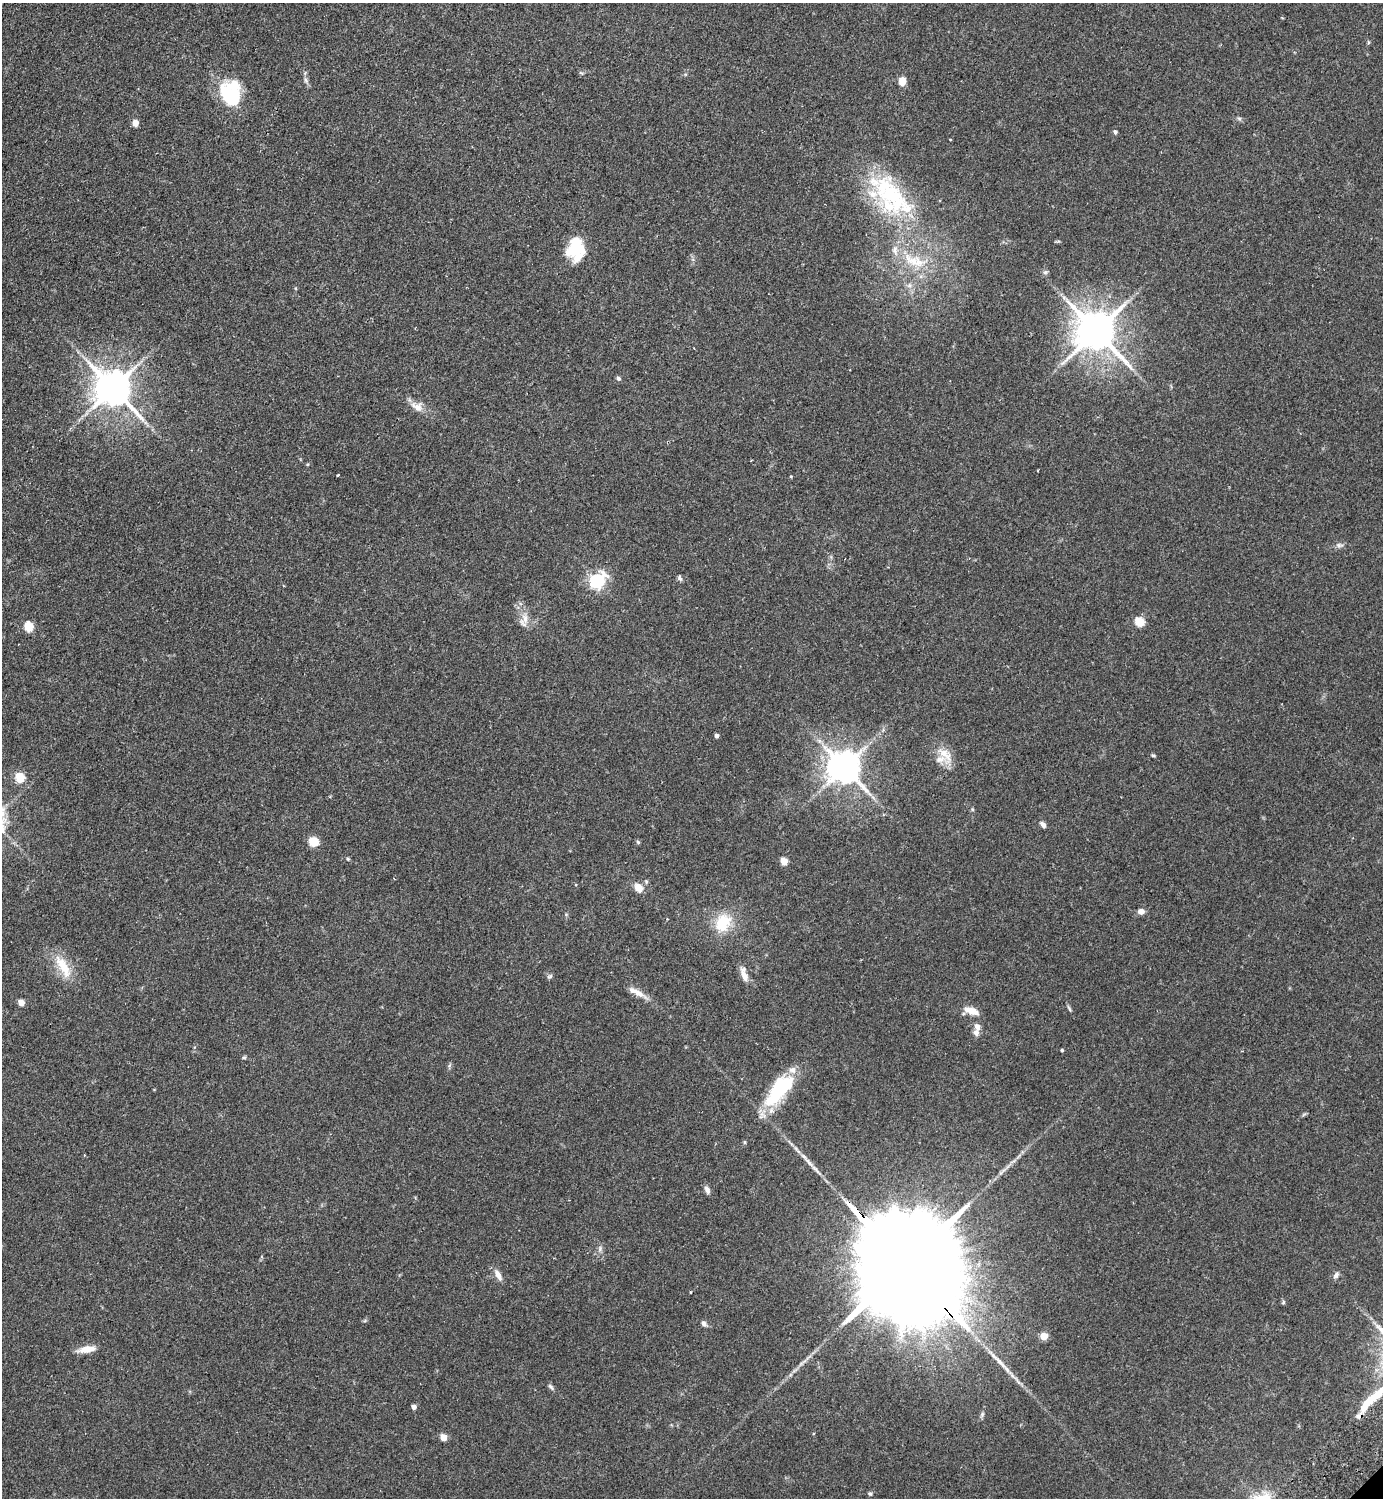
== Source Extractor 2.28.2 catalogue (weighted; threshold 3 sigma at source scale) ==
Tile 11 of 4 x 4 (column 3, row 3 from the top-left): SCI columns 3106-4486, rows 1541-3036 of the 6069 x 6073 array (HDU 1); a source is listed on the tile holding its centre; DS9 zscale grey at full resolution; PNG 1385 x 1500 px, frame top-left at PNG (2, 3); no overlay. Shown black and unused: <1% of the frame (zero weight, under 2 of 3 exposures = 3% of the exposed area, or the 3 px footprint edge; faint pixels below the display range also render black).
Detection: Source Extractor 2.28.2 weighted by HDU 2 'WHT'; one run over the whole footprint, this tile lists its part. Background 0.174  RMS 0.0076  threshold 0.0341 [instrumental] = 3 sigma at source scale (4.5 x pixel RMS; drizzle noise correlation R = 1.50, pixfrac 1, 0.05/0.05 arcsec/px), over >= 5 px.
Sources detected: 77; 5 inside a brighter object's white glare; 1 cosmic-ray / hot-pixel residue — not listed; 7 inside a brighter listed object's ellipse — not listed separately; the other 64 listed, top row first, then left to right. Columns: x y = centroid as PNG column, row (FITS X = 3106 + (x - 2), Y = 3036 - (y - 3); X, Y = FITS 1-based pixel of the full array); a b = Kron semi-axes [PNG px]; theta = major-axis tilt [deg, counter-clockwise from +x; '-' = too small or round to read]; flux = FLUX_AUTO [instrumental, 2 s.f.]
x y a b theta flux
306 80 7 4 -88 1.6
902 81 8 7 - 7.2
229 94 31 23 -45 33
1239 118 7 4 -2 1.3
135 123 5 4 - 9.9
1115 132 5 4 - 1.6
893 197 68 30 -43 87
575 251 24 13 26 16
913 261 30 14 -33 23
1045 272 7 5 21 1.5
909 285 7 6 - 2.3
1096 331 13 11 -45 2500
618 378 6 5 - 1.5
113 388 11 10 - 1900
417 406 18 12 -25 7.2
338 475 3 2 - 1
791 477 4 3 - 0.67
1339 545 11 6 0 2.4
680 578 8 5 -60 1.6
597 581 7 6 - 190
525 619 16 7 -84 6.5
1139 622 5 5 - 33
28 627 5 5 - 34
716 736 4 4 - 2.5
945 755 30 13 -52 13
1153 755 6 4 -1 0.88
844 767 10 9 - 1600
20 778 5 5 - 37
972 809 5 3 - 0.82
1043 824 8 5 -45 3
313 842 5 5 - 37
638 842 6 4 -46 1.1
348 859 5 4 - 0.96
784 861 5 4 - 17
646 882 6 4 -72 1.2
638 888 11 9 -54 6.8
1141 911 8 7 - 3.6
667 919 2 2 - 0.54
723 923 23 17 62 25
63 967 36 13 -60 19
550 976 8 5 16 1.5
744 976 20 8 -68 6.1
638 993 26 7 -33 7.7
21 1003 5 4 - 12
1069 1009 10 3 -67 1.4
971 1011 18 7 -20 8.5
977 1027 10 7 -69 3.9
1062 1050 3 3 - 1
244 1057 6 4 0 0.96
778 1088 42 18 58 49
707 1190 10 6 -64 3.1
600 1249 9 3 85 1.7
903 1262 87 21 -48 42000
498 1275 16 7 -62 5.1
1336 1275 9 6 53 2.5
690 1292 3 2 - 0.53
1283 1302 6 5 - 1
704 1323 7 6 - 2.4
1044 1336 5 5 - 17
87 1349 21 8 9 8.8
551 1387 11 4 -50 1.6
414 1407 4 4 - 3.7
443 1437 5 4 - 13
870 1494 6 5 - 1.2
Overlapping masked pixels (flux is a lower limit): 1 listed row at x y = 903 1262